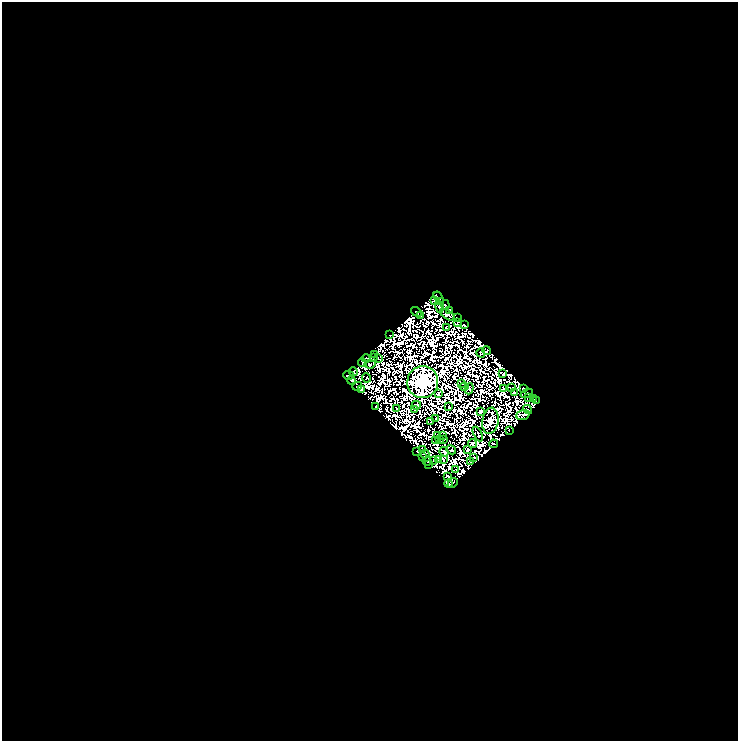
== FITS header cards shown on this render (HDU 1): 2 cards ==
NAXIS1  =                  736
NAXIS2  =                  739

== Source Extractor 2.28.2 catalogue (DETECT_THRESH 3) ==
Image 736 x 739 px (HDU 1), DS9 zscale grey, 1 PNG px = 1 image px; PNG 740 x 743 px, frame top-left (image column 1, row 739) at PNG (2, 2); each listed source drawn as its Kron ellipse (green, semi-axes under 4 px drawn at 4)
Background 0.0396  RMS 7.5e-06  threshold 2.26e-05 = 3 sigma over >= 5 px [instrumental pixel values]
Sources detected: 171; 91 with non-positive FLUX_AUTO (blend fragments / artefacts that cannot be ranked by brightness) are neither listed nor drawn; the other 80 listed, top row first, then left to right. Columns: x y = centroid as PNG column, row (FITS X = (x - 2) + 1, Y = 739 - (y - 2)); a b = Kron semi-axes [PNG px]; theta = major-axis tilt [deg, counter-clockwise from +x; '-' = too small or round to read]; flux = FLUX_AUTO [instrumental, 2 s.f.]
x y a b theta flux
439 298 7 3 -58 1.5
434 301 3 2 - 0.75
440 302 2 2 - 1.6
445 305 5 2 - 1.1
439 307 6 2 -75 1.1
450 310 3 2 - 1.4
416 312 6 2 -38 1.4
420 315 4 2 - 0.67
448 315 8 3 -33 0.12
458 317 2 2 - 0.0035
457 322 2 2 - 0.53
464 325 3 3 - 1.1
446 328 3 2 - 0.61
390 335 2 2 - 1.1
487 350 4 3 - 0.96
481 353 4 2 - 0.74
375 354 2 2 - 0.12
366 358 4 3 - 0.81
374 358 2 2 - 0.74
378 358 3 2 - 0.09
362 362 4 2 - 0.11
370 364 5 4 - 0.28
354 372 4 2 - 1.2
503 374 4 2 - 0.55
349 375 5 2 - 1.1
367 378 5 3 - 0.18
351 380 4 2 - 1.1
423 382 16 15 - 1200
462 384 2 2 - 0.51
357 386 5 2 - 0.088
464 387 4 2 - 0.28
511 387 3 2 - 0.66
524 388 3 2 - 0.8
361 389 4 3 - 0.17
469 389 6 4 72 6.9
503 389 2 2 - 0.49
514 393 4 2 - 0.89
527 393 6 2 23 0.073
438 394 4 3 - 0.64
528 397 2 2 - 1
533 399 3 3 - 2.1
536 401 2 2 - 0.12
416 405 5 3 - 1.2
376 406 4 2 - 0.66
449 407 2 2 - 0.97
396 408 2 2 - 0.91
527 409 5 2 - 0.76
414 410 4 2 - 1
480 411 3 3 - 0.88
523 415 7 5 20 2.9
435 418 2 2 - 0.16
490 421 13 8 80 13
431 422 3 2 - 0.26
509 431 3 2 - 0.2
478 434 8 2 -64 0.091
443 435 2 2 - 0.54
438 436 4 2 - 0.72
439 439 4 2 - 0.7
444 439 3 2 - 0.69
435 440 3 2 - 0.23
472 443 4 3 - 0.35
493 444 4 2 - 0.9
422 449 4 2 - 0.57
468 449 4 3 - 0.7
451 450 5 4 - 0.11
417 452 3 2 - 0.98
444 452 5 3 - 0.12
425 454 4 3 - 0.099
423 457 4 2 - 0.33
473 457 4 2 - 0.33
443 459 4 3 - 0.38
434 460 2 2 - 1.2
438 460 2 2 - 0.5
427 461 4 2 - 0.71
470 462 2 2 - 1.5
429 464 2 2 - 0.53
456 469 2 2 - 0.85
448 476 3 2 - 0.93
453 483 5 3 - 1.3
449 484 4 3 - 0.71
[91 non-positive-flux detections neither listed nor drawn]